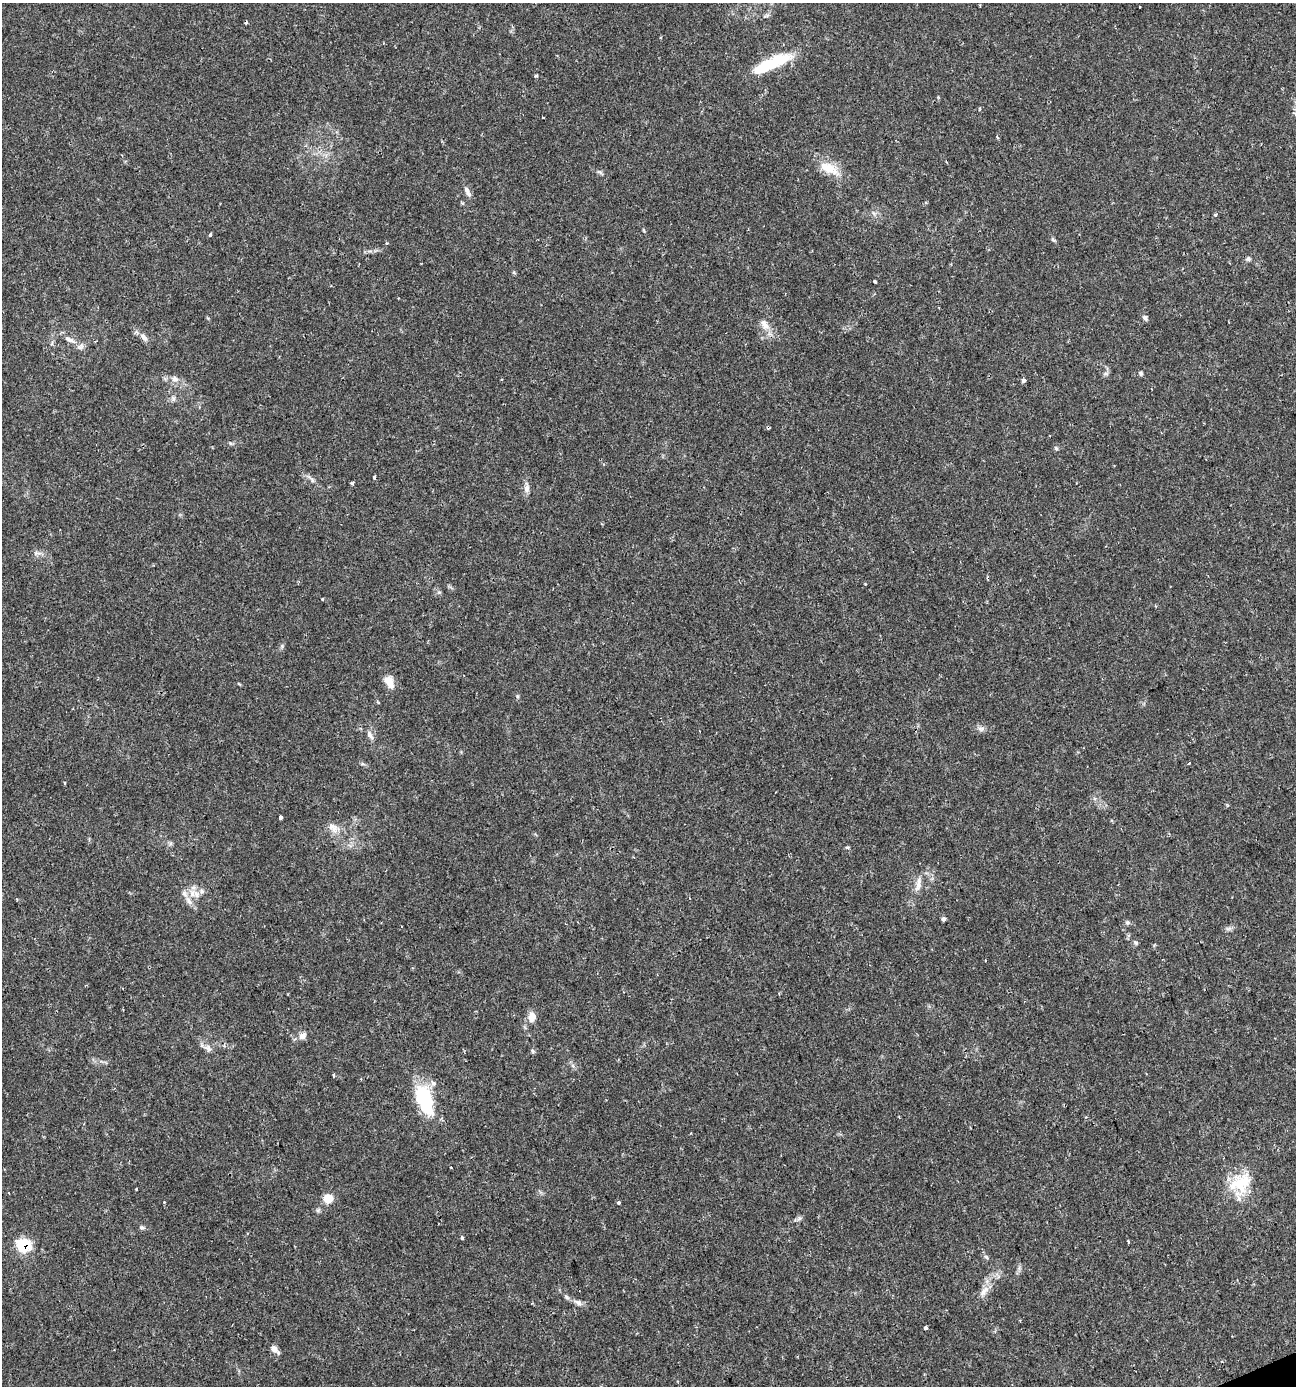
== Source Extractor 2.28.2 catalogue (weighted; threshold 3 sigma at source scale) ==
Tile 6 of 4 x 4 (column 2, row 2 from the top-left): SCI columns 1429-2722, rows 2771-4154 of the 5390 x 5540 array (HDU 1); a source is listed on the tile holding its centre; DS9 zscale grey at full resolution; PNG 1298 x 1388 px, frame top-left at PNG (2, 3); no overlay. Shown black and unused: <1% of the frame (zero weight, under 2 of 3 exposures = <1% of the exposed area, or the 3 px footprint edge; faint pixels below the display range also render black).
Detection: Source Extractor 2.28.2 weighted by HDU 2 'WHT'; one run over the whole footprint, this tile lists its part. Background 0.0336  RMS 0.0032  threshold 0.0146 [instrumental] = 3 sigma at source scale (4.5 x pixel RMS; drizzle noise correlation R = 1.50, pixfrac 1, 0.0396/0.0396 arcsec/px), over >= 5 px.
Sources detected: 74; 3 cosmic-ray / hot-pixel residue — not listed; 2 inside a brighter listed object's ellipse — not listed separately; the other 69 listed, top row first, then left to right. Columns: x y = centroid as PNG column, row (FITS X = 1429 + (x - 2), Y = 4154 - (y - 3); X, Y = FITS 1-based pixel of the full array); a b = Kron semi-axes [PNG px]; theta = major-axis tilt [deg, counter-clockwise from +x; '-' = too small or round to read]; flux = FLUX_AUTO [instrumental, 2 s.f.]
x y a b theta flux
1139 7 3 2 - 0.28
767 15 7 4 19 0.56
771 63 45 12 24 16
536 75 3 3 - 0.92
543 117 3 2 - 0.37
997 137 3 2 - 0.59
828 168 28 13 -28 6.4
600 172 7 4 -19 0.58
467 192 15 5 -60 1.5
1215 215 4 3 - 0.6
210 235 3 3 - 0.94
1248 259 6 6 - 0.7
514 273 6 3 -19 0.39
875 281 3 3 - 2.1
398 298 2 2 - 0.25
1145 318 8 5 -58 0.78
765 325 17 9 -56 3
144 337 13 7 -49 1.7
69 339 20 7 -28 2.7
1140 373 5 5 - 0.6
175 379 9 7 -29 1.4
1024 380 4 3 - 2
173 398 8 6 70 0.85
1056 448 6 5 - 0.51
374 477 4 3 - 0.79
312 480 7 6 - 0.85
352 483 5 4 - 0.41
527 489 10 8 77 1.4
36 553 7 4 -86 0.65
865 584 3 2 - 0.28
322 599 3 3 - 0.53
282 646 5 5 - 0.52
389 682 17 9 -65 3.6
517 696 6 4 -72 0.41
981 729 9 6 -28 1.1
370 735 13 6 -60 1.5
1188 764 3 3 - 0.4
280 817 4 3 - 2
333 827 16 10 -37 2.8
847 847 5 3 - 0.54
918 884 22 7 77 2.7
197 894 11 9 -62 2.5
189 901 11 7 -60 1.8
943 919 5 4 - 0.8
1127 922 6 5 - 0.6
1135 942 7 6 - 0.62
532 1017 12 9 83 3
302 1035 10 8 54 1.7
208 1048 13 7 -50 1.7
532 1051 7 5 -39 0.52
334 1074 3 3 - 1.5
424 1100 37 17 -72 18
451 1167 2 2 - 0.27
1242 1183 31 24 70 12
136 1189 3 3 - 0.39
328 1198 9 8 - 4.5
164 1202 3 2 - 0.28
619 1203 3 3 - 4.9
799 1218 7 6 - 0.73
142 1228 8 5 -13 0.64
462 1238 5 3 - 0.43
1128 1242 4 3 - 0.79
23 1245 8 7 - 23
986 1257 6 5 - 0.6
984 1291 18 8 51 2.7
567 1297 8 5 -41 0.76
578 1302 12 6 -26 1.4
926 1328 4 4 - 2.4
274 1349 11 6 -45 1.8
Overlapping masked pixels (flux is a lower limit): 1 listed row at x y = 23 1245